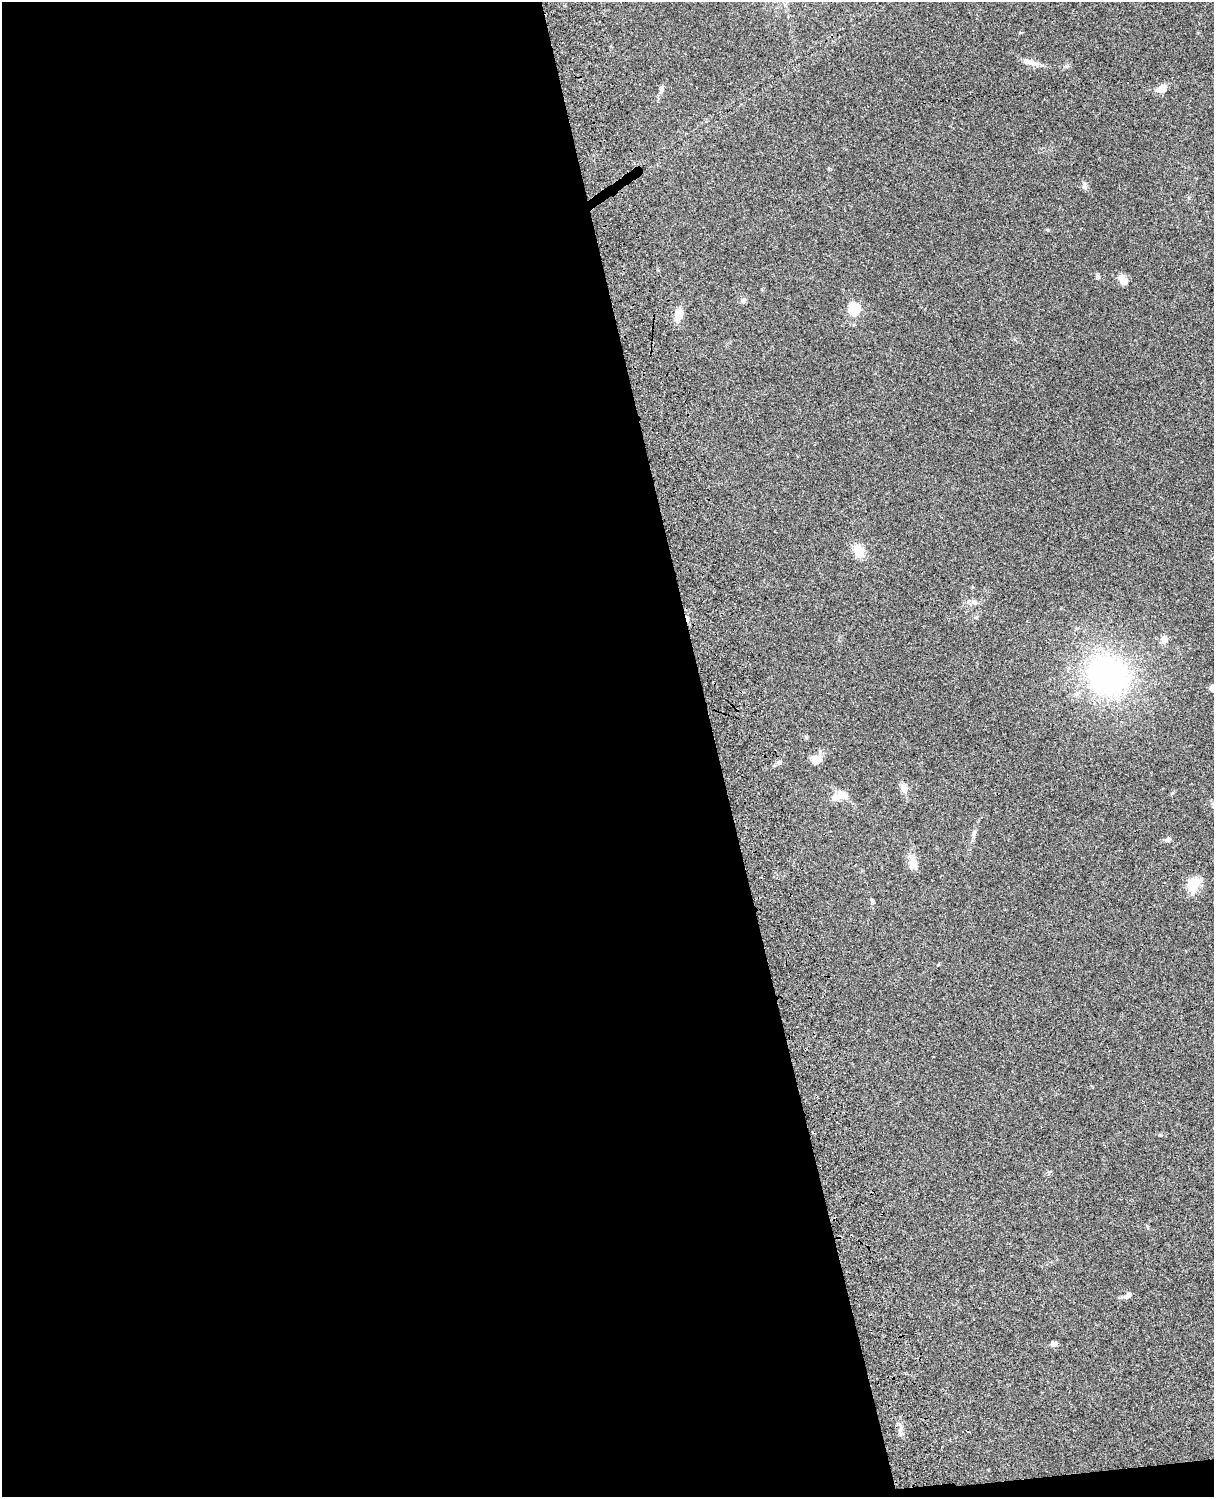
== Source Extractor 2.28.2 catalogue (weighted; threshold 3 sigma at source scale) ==
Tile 9 of 4 x 3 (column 1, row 3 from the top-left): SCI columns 121-1332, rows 278-1772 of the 5087 x 4927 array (HDU 1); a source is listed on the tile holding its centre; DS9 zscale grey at full resolution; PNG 1216 x 1499 px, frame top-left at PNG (2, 2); no overlay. Shown black and unused: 59% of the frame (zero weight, under 3 of 4 exposures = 6% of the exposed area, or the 3 px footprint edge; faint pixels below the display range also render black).
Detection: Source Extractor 2.28.2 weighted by HDU 2 'WHT'; one run over the whole footprint, this tile lists its part. Background 0.0768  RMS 0.0057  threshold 0.0259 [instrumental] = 3 sigma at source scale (4.5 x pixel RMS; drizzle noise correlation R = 1.50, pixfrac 1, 0.05/0.05 arcsec/px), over >= 5 px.
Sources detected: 32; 1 inside a brighter object's white glare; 1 cosmic-ray / hot-pixel residue — not listed; the other 30 listed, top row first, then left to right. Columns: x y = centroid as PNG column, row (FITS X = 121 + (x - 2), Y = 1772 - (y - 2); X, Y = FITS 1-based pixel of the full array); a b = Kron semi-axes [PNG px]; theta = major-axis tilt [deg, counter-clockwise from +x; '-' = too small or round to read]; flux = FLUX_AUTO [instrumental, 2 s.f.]
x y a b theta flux
1033 63 22 6 -15 4
662 89 6 6 - 1.2
1162 89 11 8 10 5.5
1084 185 12 6 -76 1.7
1047 230 5 4 - 0.66
1097 277 6 5 - 1.3
1123 279 13 8 -54 5
743 300 8 7 - 1.5
854 309 6 5 - 45
679 314 17 9 79 5.9
859 551 15 11 -58 8.6
974 602 9 7 -22 2.1
1164 639 11 7 78 3.2
1108 675 35 30 -40 160
1213 688 7 6 - 3.7
1076 694 10 7 44 2.4
816 759 13 10 12 5.6
780 763 7 7 - 1.3
904 788 13 8 -70 3.1
836 797 17 11 27 4.7
1213 804 9 5 -85 1.4
974 833 10 5 74 1.6
1168 840 8 5 17 1.6
913 863 15 11 -87 5.2
1194 884 22 14 58 9.4
872 901 7 4 -73 0.8
1147 1227 6 4 -88 0.68
1128 1295 8 6 36 2.4
1053 1344 7 5 0 2.2
900 1430 14 3 78 1.8
Isophote crosses this tile's border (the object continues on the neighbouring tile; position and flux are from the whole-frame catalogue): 2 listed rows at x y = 1213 688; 1213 804
Unlisted compact peaks at least as high as the median listed source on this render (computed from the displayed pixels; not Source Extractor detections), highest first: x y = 1161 1135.